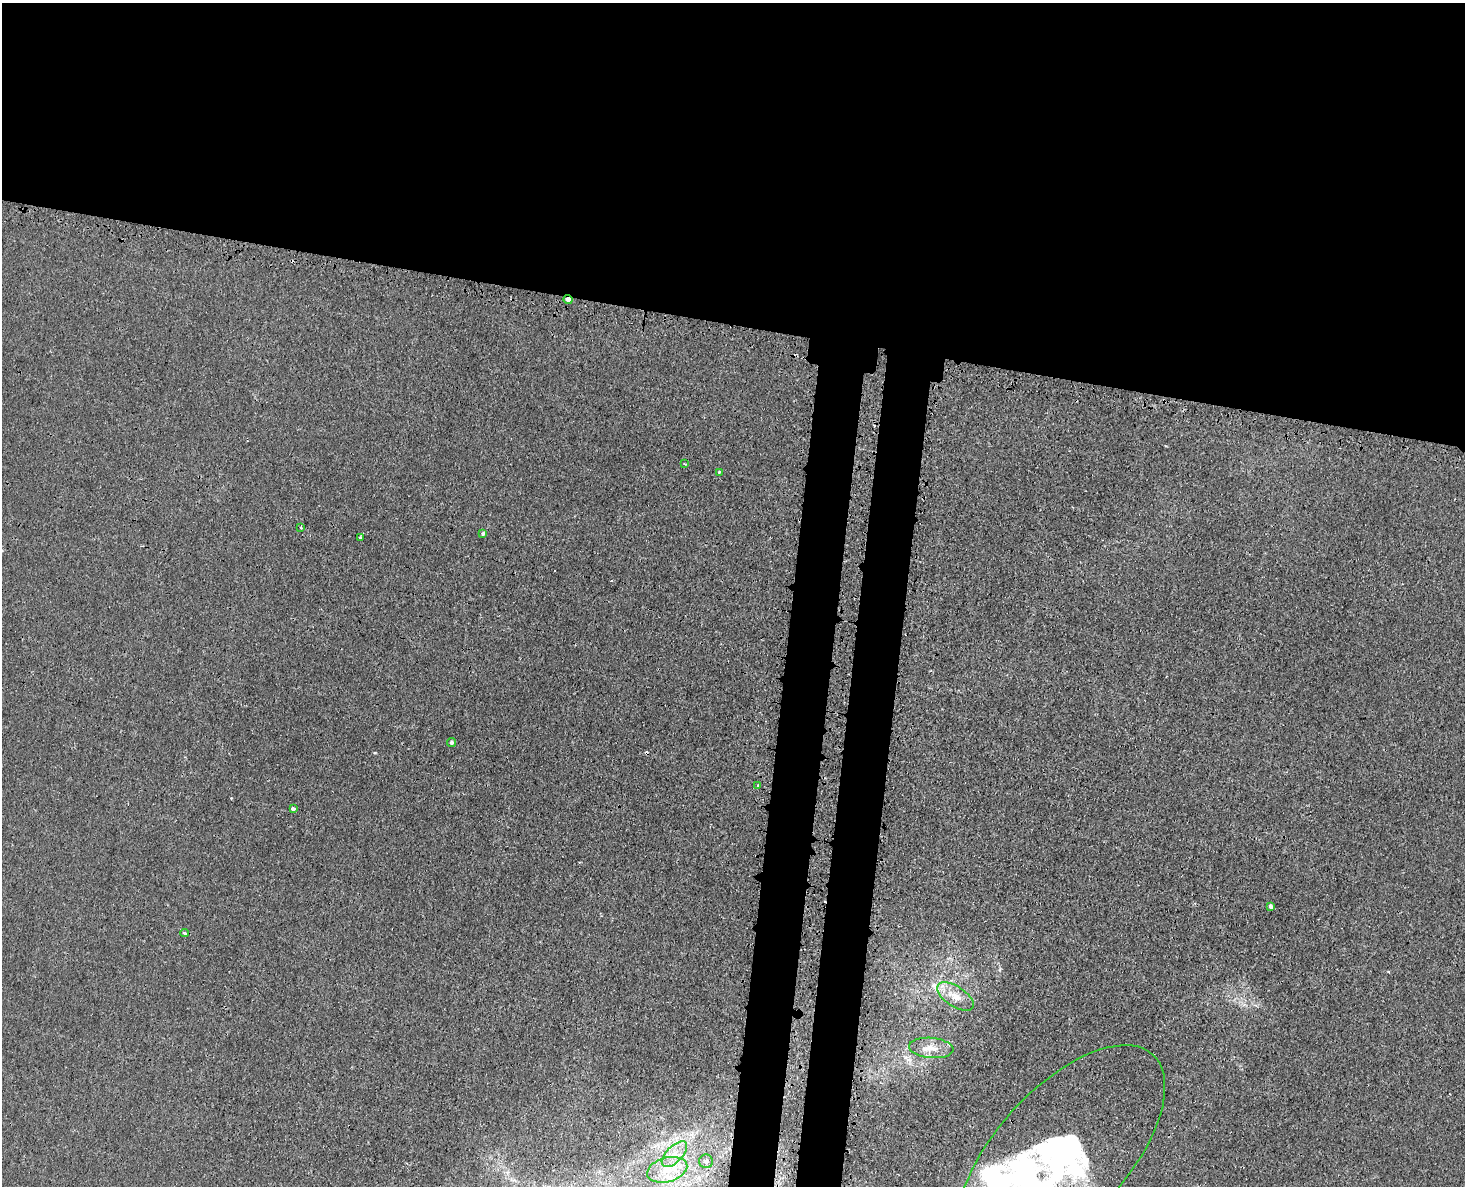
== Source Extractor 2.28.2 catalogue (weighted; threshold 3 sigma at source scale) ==
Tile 2 of 3 x 4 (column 2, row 1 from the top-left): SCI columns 1761-3223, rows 3607-4790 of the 4872 x 4844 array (HDU 1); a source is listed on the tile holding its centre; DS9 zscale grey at full resolution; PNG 1467 x 1188 px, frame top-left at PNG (2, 3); each listed source drawn as its Kron ellipse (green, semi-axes under 4 px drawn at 4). Shown black and unused: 32% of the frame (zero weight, under 3 of 4 exposures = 7% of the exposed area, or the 3 px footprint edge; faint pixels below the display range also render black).
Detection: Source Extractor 2.28.2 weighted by HDU 2 'WHT'; one run over the whole footprint, this tile lists its part. Background 0.00847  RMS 0.0023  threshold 0.0102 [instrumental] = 3 sigma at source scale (4.5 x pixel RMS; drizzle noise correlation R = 1.50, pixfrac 1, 0.05/0.05 arcsec/px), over >= 5 px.
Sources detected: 25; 1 inside a brighter object's white glare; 5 cosmic-ray / hot-pixel residue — neither listed nor drawn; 2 inside a brighter listed object's ellipse — not listed separately; the other 17 listed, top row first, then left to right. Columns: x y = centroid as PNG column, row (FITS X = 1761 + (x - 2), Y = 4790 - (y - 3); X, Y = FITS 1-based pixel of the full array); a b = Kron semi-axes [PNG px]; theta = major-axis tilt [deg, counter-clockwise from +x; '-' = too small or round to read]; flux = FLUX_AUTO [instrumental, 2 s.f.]
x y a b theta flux
568 299 4 4 - 1.3
685 464 3 2 - 0.19
719 472 4 3 - 0.23
301 527 3 3 - 1.1
483 533 3 3 - 0.84
361 537 3 3 - 0.72
451 742 4 4 - 0.52
758 785 3 3 - 0.41
293 809 4 3 - 1.5
1271 907 4 3 - 1.1
184 933 4 3 - 0.44
955 996 21 10 -33 3.4
931 1048 22 10 -5 3.3
674 1154 16 8 46 2.5
1061 1155 136 65 48 81
706 1161 7 7 - 0.89
667 1170 20 12 16 5.1
Overlapping masked pixels (flux is a lower limit): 1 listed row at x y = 568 299
Isophote crosses this tile's border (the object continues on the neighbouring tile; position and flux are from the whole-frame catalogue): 1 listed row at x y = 1061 1155
Unlisted compact peaks at least as high as the median listed source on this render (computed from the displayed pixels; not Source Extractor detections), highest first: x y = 375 753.